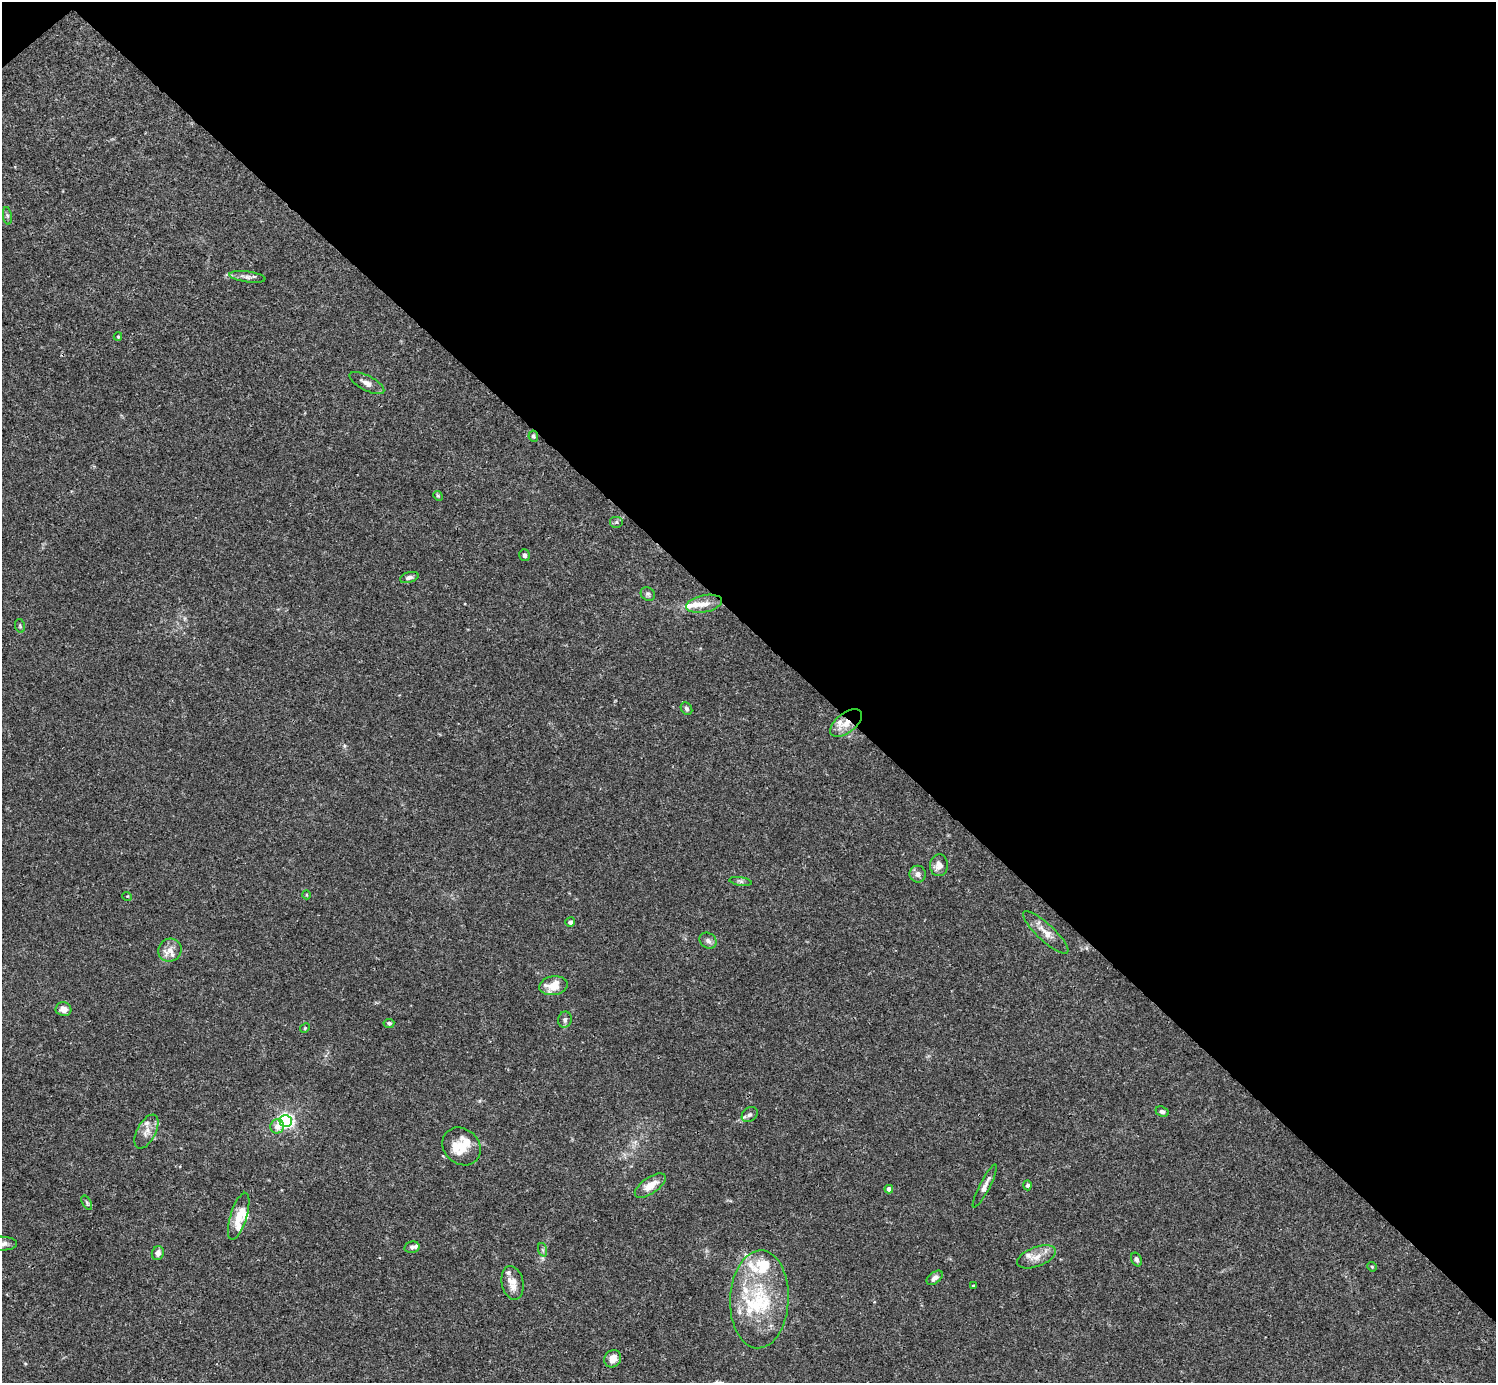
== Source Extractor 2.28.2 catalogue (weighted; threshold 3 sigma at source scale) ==
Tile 3 of 4 x 4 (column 3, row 1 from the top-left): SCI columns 2991-4484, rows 4302-5682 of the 5982 x 5981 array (HDU 1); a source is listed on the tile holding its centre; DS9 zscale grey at full resolution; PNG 1498 x 1385 px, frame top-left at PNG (2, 2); each listed source drawn as its Kron ellipse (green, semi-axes under 4 px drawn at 4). Shown black and unused: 46% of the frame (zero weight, under 3 of 4 exposures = <1% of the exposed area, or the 3 px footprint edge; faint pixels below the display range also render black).
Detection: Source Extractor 2.28.2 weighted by HDU 2 'WHT'; one run over the whole footprint, this tile lists its part. Background 0.0165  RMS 0.0022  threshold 0.00975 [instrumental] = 3 sigma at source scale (4.5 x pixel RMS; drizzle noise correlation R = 1.50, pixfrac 1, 0.05/0.05 arcsec/px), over >= 5 px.
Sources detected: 68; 1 inside a brighter object's white glare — neither listed nor drawn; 15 inside a brighter listed object's ellipse — not listed separately; the other 52 listed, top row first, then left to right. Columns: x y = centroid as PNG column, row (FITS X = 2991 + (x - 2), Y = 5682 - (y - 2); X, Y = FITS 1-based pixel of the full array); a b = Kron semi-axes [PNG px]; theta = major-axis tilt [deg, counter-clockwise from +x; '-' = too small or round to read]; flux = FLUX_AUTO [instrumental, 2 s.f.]
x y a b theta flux
7 216 9 4 -81 0.45
247 277 18 5 -7 0.98
118 337 4 4 - 0.19
367 383 19 7 -27 1.4
533 436 6 5 - 0.43
438 496 5 4 - 0.25
617 522 7 6 - 0.42
525 555 6 5 - 0.48
409 577 9 5 17 0.7
648 594 7 6 - 0.5
704 604 18 8 11 2.2
20 626 7 5 -78 0.32
686 709 7 5 -56 0.5
846 723 19 10 39 2.9
939 865 11 9 85 1.7
918 874 8 8 - 1
740 881 11 4 -9 0.44
307 895 4 3 - 0.16
127 896 5 3 - 0.17
570 922 5 4 - 0.65
1046 932 30 8 -43 2.4
708 941 9 7 -35 0.87
170 950 12 11 - 1.8
553 986 14 9 10 3.8
63 1009 8 7 - 1.7
565 1020 8 7 - 0.67
389 1023 5 4 - 0.45
305 1028 5 4 - 0.24
1162 1112 7 5 -23 0.57
750 1115 9 6 40 0.65
286 1121 6 6 - 53
277 1126 7 7 - 1.5
146 1131 18 9 62 1.9
461 1146 20 17 -43 4.4
1028 1185 5 4 - 0.54
650 1186 18 8 34 2.8
985 1186 24 5 62 1.4
889 1189 4 4 - 1
87 1203 8 4 -60 0.41
239 1216 24 8 73 2.9
2 1244 15 7 0 1.2
412 1247 8 5 12 0.53
543 1250 7 4 -71 0.38
158 1253 7 6 - 0.98
1036 1257 20 9 21 2.4
1136 1259 7 5 -64 0.63
1372 1267 5 4 - 0.27
935 1278 9 5 38 1.2
513 1283 17 11 -78 2.7
973 1286 4 3 - 0.24
759 1299 49 29 87 17
613 1359 9 8 - 1.9
Overlapping masked pixels (flux is a lower limit): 1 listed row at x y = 846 723
Isophote crosses this tile's border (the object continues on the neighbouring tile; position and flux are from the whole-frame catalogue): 1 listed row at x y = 2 1244